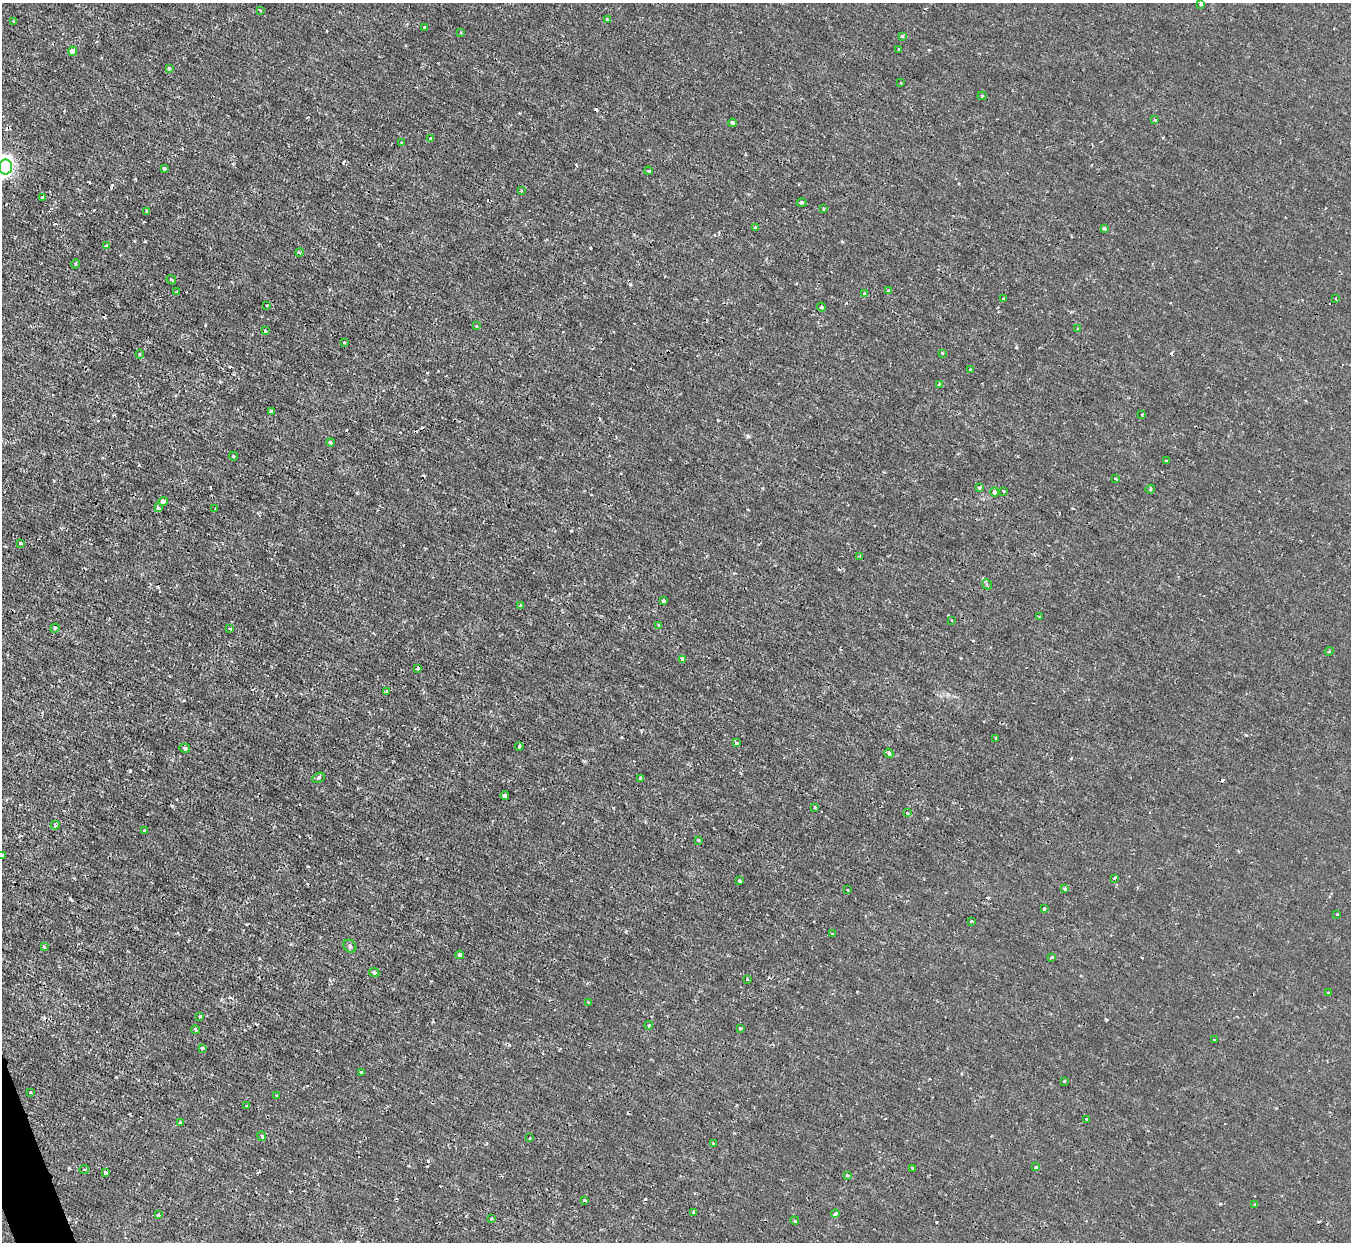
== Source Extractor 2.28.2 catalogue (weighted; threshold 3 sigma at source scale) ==
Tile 7 of 4 x 4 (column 3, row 2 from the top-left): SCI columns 2701-4049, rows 2630-3869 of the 5399 x 5386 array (HDU 1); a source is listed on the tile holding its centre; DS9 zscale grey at full resolution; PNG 1353 x 1244 px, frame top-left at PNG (2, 3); each listed source drawn as its Kron ellipse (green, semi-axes under 4 px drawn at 4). Shown black and unused: <1% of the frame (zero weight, under 2 of 3 exposures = <1% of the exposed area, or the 3 px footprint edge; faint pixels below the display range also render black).
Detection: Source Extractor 2.28.2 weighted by HDU 2 'WHT'; one run over the whole footprint, this tile lists its part. Background 0.00163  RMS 0.0014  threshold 0.00635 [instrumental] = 3 sigma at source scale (4.5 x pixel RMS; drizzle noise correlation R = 1.50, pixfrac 1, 0.05/0.05 arcsec/px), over >= 5 px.
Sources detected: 149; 19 cosmic-ray / hot-pixel residue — neither listed nor drawn; the other 130 listed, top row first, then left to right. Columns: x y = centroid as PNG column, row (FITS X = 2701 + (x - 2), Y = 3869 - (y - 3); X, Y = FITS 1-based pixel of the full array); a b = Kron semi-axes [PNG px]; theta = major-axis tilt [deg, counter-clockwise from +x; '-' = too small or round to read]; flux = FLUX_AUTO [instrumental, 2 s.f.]
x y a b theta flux
1201 4 3 3 - 0.13
260 10 4 2 - 0.13
607 19 3 3 - 0.3
14 21 3 3 - 0.13
425 27 3 3 - 0.14
461 33 4 3 - 0.12
902 36 4 3 - 0.17
899 49 2 2 - 0.16
73 51 4 4 - 1
169 68 3 3 - 0.19
901 83 4 2 - 0.1
982 96 4 4 - 0.13
1155 120 3 3 - 0.23
732 123 4 3 - 0.44
431 138 3 3 - 0.34
401 142 3 2 - 0.16
6 167 7 6 - 45
164 168 3 3 - 0.54
648 171 4 3 - 0.19
521 191 3 2 - 0.12
43 197 4 3 - 0.43
802 203 5 3 - 0.18
823 209 4 3 - 0.13
147 211 4 3 - 0.27
755 227 3 3 - 0.33
1104 228 3 3 - 0.67
107 246 4 3 - 0.49
299 252 4 4 - 0.3
75 264 5 3 - 0.13
171 280 5 3 - 0.24
889 290 4 3 - 0.29
177 292 3 2 - 0.28
865 294 4 4 - 0.45
1004 299 3 3 - 0.21
1335 299 3 3 - 0.18
267 306 3 3 - 0.14
821 307 4 4 - 0.26
476 326 3 3 - 0.15
1078 328 4 3 - 0.24
265 331 4 4 - 0.18
344 342 3 3 - 0.2
942 353 4 2 - 0.12
140 354 4 4 - 0.16
970 369 3 3 - 0.19
939 384 4 3 - 0.21
271 411 3 3 - 0.34
1142 414 3 3 - 0.18
330 442 4 4 - 0.25
233 456 4 2 - 0.12
1166 461 3 3 - 0.23
1116 479 3 3 - 0.32
979 488 4 4 - 0.16
1150 489 5 4 - 0.21
1003 491 3 2 - 0.25
994 492 5 3 - 0.51
163 501 4 3 - 1.3
158 508 3 3 - 0.45
215 509 2 2 - 0.13
20 543 3 3 - 0.26
860 556 4 3 - 0.15
987 584 5 4 - 0.23
663 601 3 3 - 0.48
520 606 3 3 - 0.17
1039 617 4 3 - 0.19
951 620 3 2 - 0.1
658 625 4 2 - 0.15
55 628 5 3 - 0.14
230 629 4 2 - 0.12
1329 651 4 3 - 0.19
682 659 3 3 - 0.38
418 668 4 3 - 0.21
386 691 3 3 - 0.23
996 738 3 2 - 0.14
736 743 4 3 - 0.32
519 746 4 3 - 0.17
185 748 5 4 - 0.38
889 753 5 3 - 0.65
318 778 6 4 29 0.3
640 778 3 3 - 0.23
505 796 4 4 - 0.97
815 808 3 3 - 0.29
907 813 4 4 - 0.17
55 825 4 4 - 0.24
144 830 3 3 - 0.3
698 840 3 3 - 0.18
2 855 4 4 - 0.15
1114 878 3 2 - 0.19
740 880 3 3 - 0.15
1065 889 3 3 - 0.44
848 890 3 2 - 0.12
1044 909 4 3 - 0.48
1337 914 3 2 - 0.097
971 921 3 3 - 0.33
832 933 4 2 - 0.1
350 946 7 5 -47 0.28
44 947 4 3 - 0.36
460 955 4 4 - 0.45
1052 957 4 3 - 0.22
374 972 5 4 - 0.25
747 979 3 2 - 0.12
1328 992 3 3 - 0.16
588 1002 3 3 - 0.097
200 1016 4 2 - 0.11
649 1025 4 4 - 0.21
740 1028 3 3 - 0.35
196 1030 4 3 - 0.44
1215 1040 3 3 - 0.19
202 1048 4 3 - 0.54
362 1073 3 3 - 0.32
1064 1081 3 3 - 0.26
31 1092 3 2 - 0.15
277 1096 3 3 - 0.35
247 1106 3 3 - 0.25
1087 1119 3 3 - 0.19
180 1123 3 3 - 0.5
262 1136 4 4 - 0.34
530 1138 3 2 - 0.11
713 1144 3 3 - 0.36
1036 1167 3 3 - 0.13
912 1168 3 3 - 0.21
84 1169 4 2 - 0.16
105 1173 4 3 - 0.49
847 1175 4 3 - 0.18
584 1200 3 2 - 0.2
1255 1204 4 3 - 0.15
693 1212 3 3 - 0.26
835 1214 4 3 - 0.53
158 1215 3 3 - 0.13
492 1219 3 3 - 0.18
795 1221 4 3 - 0.16
Isophote crosses this tile's border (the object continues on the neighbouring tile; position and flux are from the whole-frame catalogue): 2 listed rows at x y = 6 167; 2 855
Unlisted compact peaks at least as high as the median listed source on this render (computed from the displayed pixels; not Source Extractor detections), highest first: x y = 748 436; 130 771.